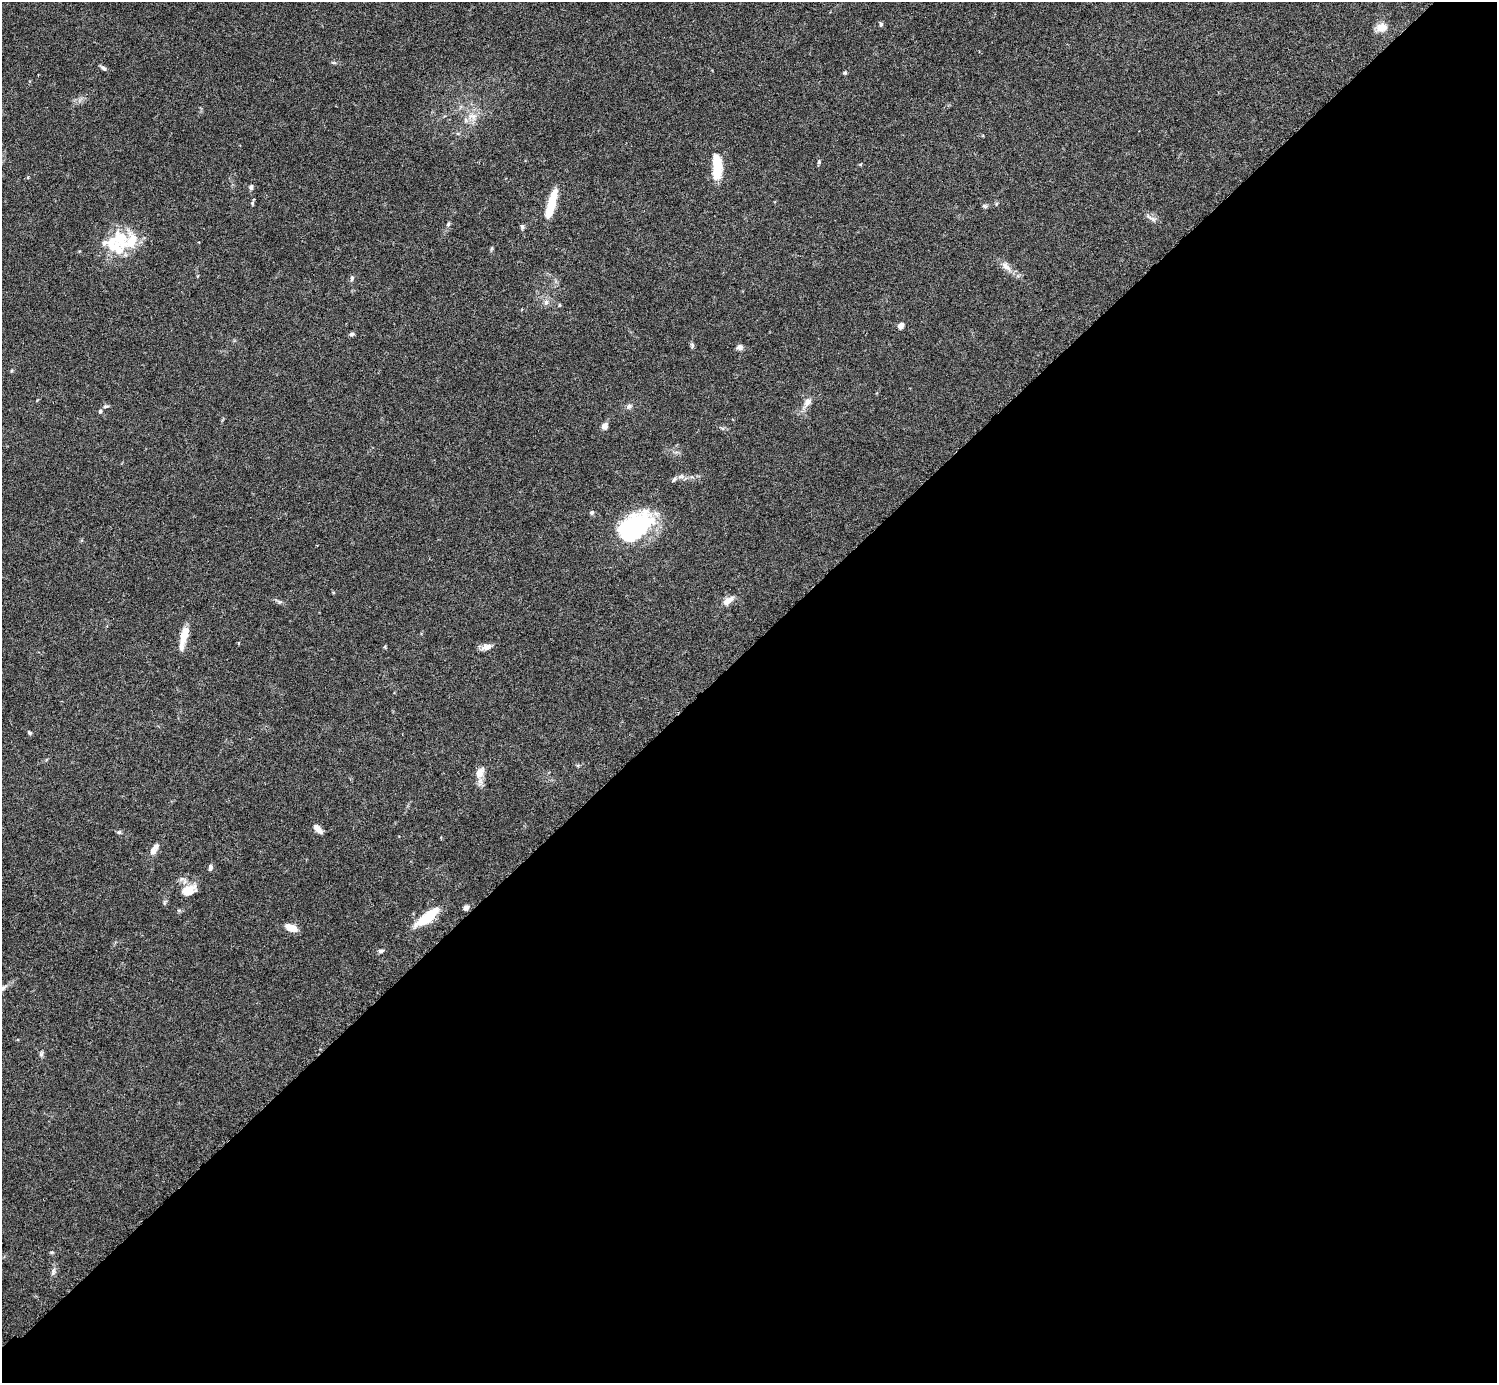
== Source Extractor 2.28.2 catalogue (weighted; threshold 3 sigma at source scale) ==
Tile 15 of 4 x 4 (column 3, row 4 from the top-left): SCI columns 3036-4530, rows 206-1586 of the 6074 x 6074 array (HDU 1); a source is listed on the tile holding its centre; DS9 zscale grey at full resolution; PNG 1499 x 1385 px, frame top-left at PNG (2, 2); no overlay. Shown black and unused: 53% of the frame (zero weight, under 3 of 6 exposures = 3% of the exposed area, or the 3 px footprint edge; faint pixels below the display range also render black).
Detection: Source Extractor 2.28.2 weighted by HDU 2 'WHT'; one run over the whole footprint, this tile lists its part. Background 0.0198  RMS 0.002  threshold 0.00834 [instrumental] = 3 sigma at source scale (4.09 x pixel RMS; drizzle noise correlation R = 1.36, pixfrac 0.8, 0.05/0.05 arcsec/px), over >= 5 px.
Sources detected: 63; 4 inside a brighter object's white glare — not listed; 7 inside a brighter listed object's ellipse — not listed separately; the other 52 listed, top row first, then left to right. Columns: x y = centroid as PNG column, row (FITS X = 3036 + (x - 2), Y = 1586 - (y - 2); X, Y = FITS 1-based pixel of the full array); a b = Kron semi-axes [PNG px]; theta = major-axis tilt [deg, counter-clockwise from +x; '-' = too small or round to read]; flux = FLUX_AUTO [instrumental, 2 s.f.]
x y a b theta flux
881 24 6 4 -89 0.34
1382 27 14 11 6 2
334 63 8 3 -18 0.27
103 68 9 4 -33 0.49
845 73 6 5 - 0.26
473 116 13 8 -8 1.6
819 162 6 5 - 0.28
717 171 25 11 83 4.5
251 187 6 5 - 0.46
252 203 6 5 - 0.3
551 203 17 9 78 3.9
984 206 8 5 -27 0.33
1151 218 17 4 -29 0.73
448 224 6 4 67 0.33
522 227 7 5 -84 0.38
121 240 29 21 -74 7.2
491 248 7 4 81 0.27
1006 266 17 8 -48 1.5
352 278 8 5 79 0.39
546 302 8 6 74 0.66
560 305 5 3 - 0.17
901 326 5 4 - 2.2
352 334 6 5 - 0.42
692 345 7 5 -75 0.36
740 347 8 7 - 0.65
807 402 17 8 56 1.4
106 406 8 4 5 0.37
629 406 8 6 27 0.55
100 411 5 5 - 0.46
604 426 7 5 59 1.2
674 479 10 5 43 0.54
592 512 6 5 - 0.37
633 528 37 22 -11 13
728 601 16 8 35 1.5
279 602 7 5 -19 0.41
184 635 22 8 76 3
238 643 5 3 - 0.18
385 647 5 3 - 0.2
487 647 13 6 19 1.3
29 733 6 5 - 0.27
480 772 15 10 62 1.9
317 829 12 5 -45 1.4
119 832 6 5 - 0.32
153 851 10 8 -70 0.89
210 868 7 5 78 0.59
188 890 17 11 23 3.3
466 908 5 5 - 0.82
427 917 29 10 38 6
291 928 13 7 -21 2.6
381 951 8 5 8 0.43
41 1054 8 5 89 0.44
53 1272 12 6 80 0.69